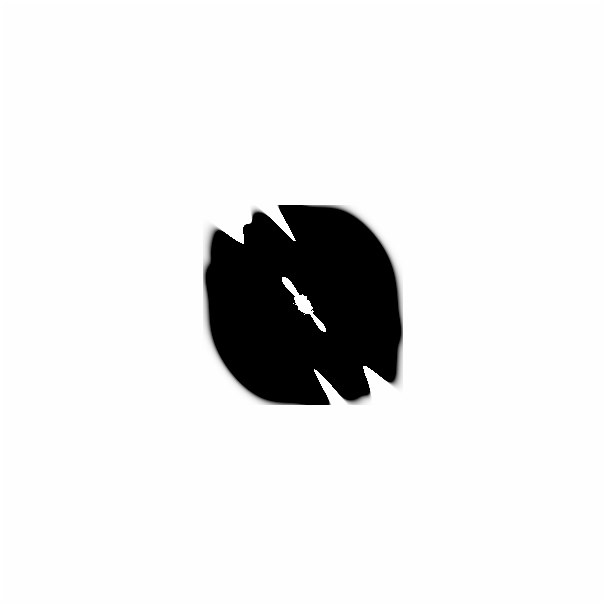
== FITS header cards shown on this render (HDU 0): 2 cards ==
NAXIS1  =                  601
NAXIS2  =                  601

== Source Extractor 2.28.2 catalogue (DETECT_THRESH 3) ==
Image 601 x 601 px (HDU 0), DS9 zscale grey, 1 PNG px = 1 image px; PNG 605 x 605 px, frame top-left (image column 1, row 601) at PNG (0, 0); no overlay
Background 0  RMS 1.1e-33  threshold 3.34e-33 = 3 sigma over >= 5 px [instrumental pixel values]
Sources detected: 14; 12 with non-positive FLUX_AUTO (blend fragments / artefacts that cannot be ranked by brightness) are not listed; the other 2 listed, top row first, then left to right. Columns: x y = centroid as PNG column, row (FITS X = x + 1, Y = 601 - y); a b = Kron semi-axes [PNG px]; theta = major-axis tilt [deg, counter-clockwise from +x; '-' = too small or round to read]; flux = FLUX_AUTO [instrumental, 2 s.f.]
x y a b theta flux
301 302 16 9 -52 1.0e+01
365 589 69 27 0 4.9e-14
At the frame edge (FLAGS 8, measured only in part): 1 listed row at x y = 365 589
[12 non-positive-flux detections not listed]